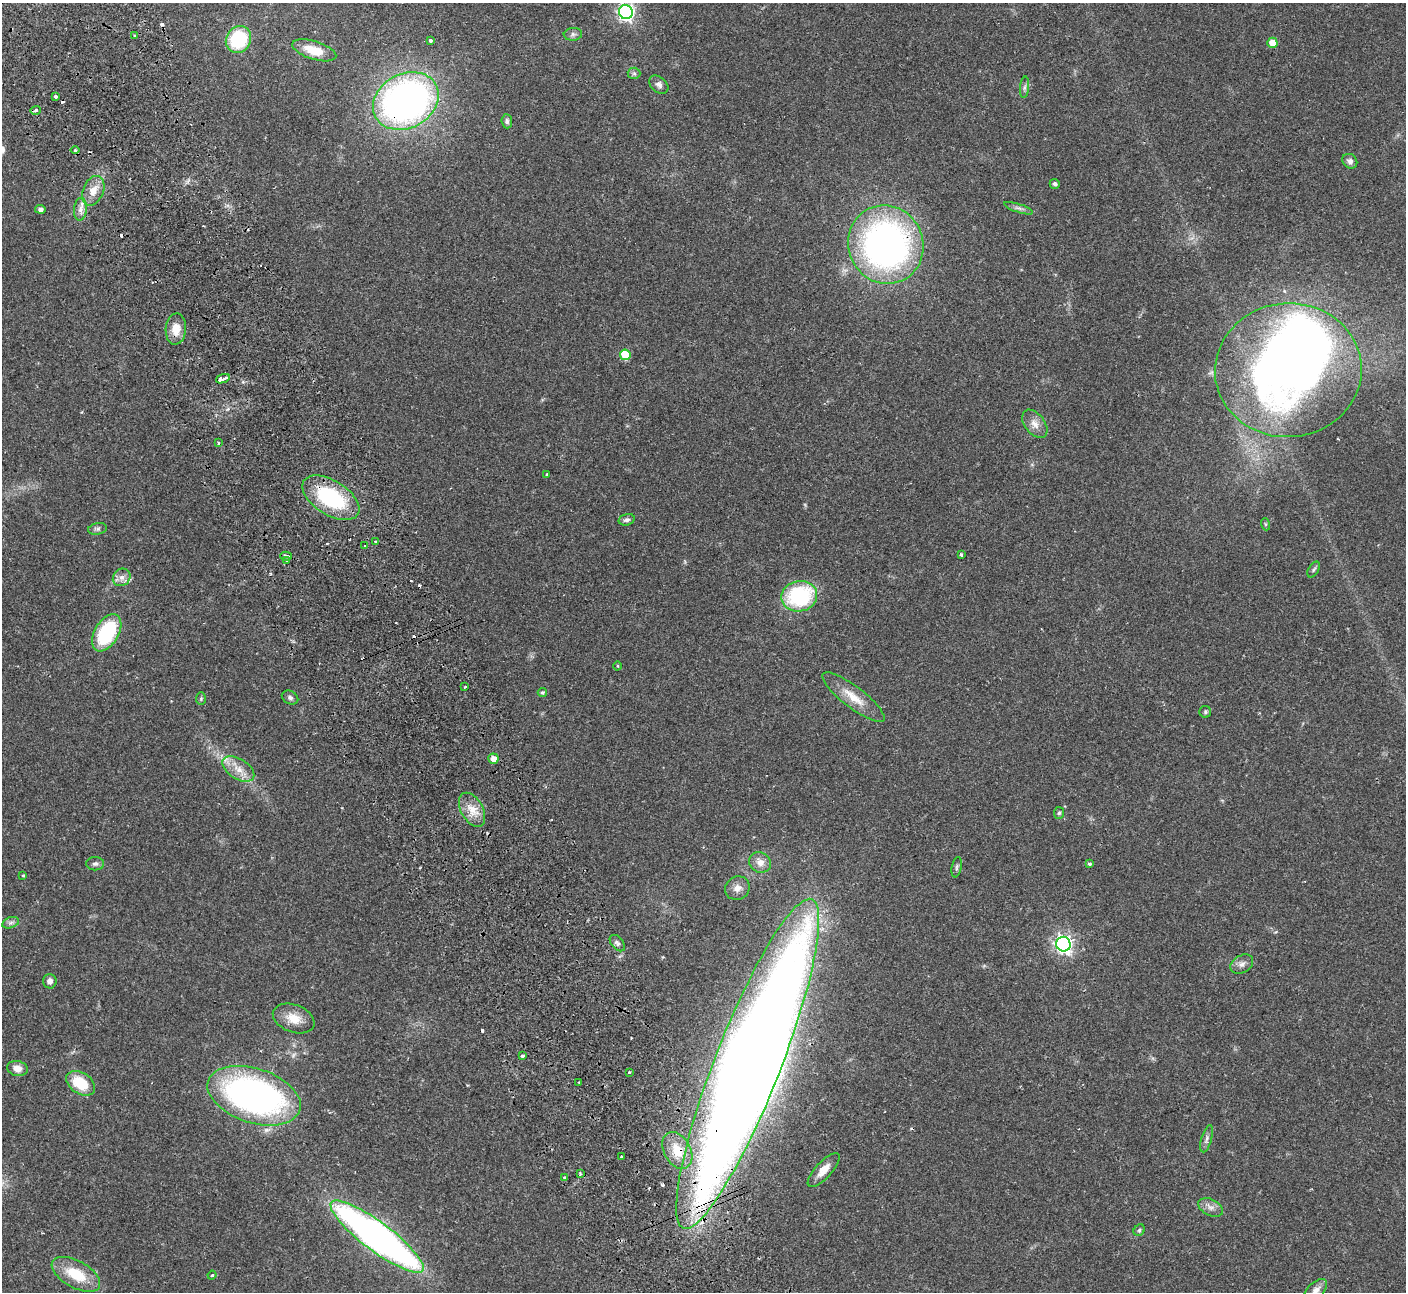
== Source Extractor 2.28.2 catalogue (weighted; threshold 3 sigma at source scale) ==
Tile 11 of 4 x 4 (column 3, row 3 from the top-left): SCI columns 2862-4265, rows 1476-2765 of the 5725 x 5660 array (HDU 1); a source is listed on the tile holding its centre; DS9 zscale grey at full resolution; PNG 1408 x 1294 px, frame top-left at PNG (2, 3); each listed source drawn as its Kron ellipse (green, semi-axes under 4 px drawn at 4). Shown black and unused: <1% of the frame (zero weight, under 2 of 3 exposures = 3% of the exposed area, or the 3 px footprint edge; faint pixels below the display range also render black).
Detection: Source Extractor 2.28.2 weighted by HDU 2 'WHT'; one run over the whole footprint, this tile lists its part. Background 0.103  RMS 0.0083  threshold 0.0371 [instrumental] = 3 sigma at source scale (4.5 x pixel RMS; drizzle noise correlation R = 1.50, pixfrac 1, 0.05/0.05 arcsec/px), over >= 5 px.
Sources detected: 94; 2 inside a brighter object's white glare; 8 cosmic-ray / hot-pixel residue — neither listed nor drawn; the other 84 listed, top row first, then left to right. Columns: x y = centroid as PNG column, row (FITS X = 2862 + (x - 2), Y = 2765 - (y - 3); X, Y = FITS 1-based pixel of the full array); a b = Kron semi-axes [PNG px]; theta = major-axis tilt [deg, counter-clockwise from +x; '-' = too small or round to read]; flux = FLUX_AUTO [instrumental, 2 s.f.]
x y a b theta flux
626 12 7 7 - 280
573 34 9 6 5 2.5
135 36 3 3 - 1.6
238 39 14 12 58 53
430 41 3 3 - 2.5
1272 43 5 5 - 12
314 50 23 9 -17 17
634 73 6 5 - 1.5
659 85 11 7 -42 3.5
1025 87 11 4 85 2.3
56 96 3 3 - 6
406 101 34 27 29 380
35 110 5 3 - 5
507 121 7 5 -84 2
75 150 4 4 - 1.1
1350 161 8 6 -43 3.5
1055 184 5 5 - 1.9
93 191 15 10 67 9.6
1018 208 15 4 -18 2.8
40 209 5 4 - 2.4
80 209 11 6 85 4.2
886 245 40 37 -65 340
176 329 15 10 86 11
625 355 5 5 - 26
1288 370 73 67 4 550
223 379 7 3 18 13
1035 424 16 10 -52 7
218 443 4 3 - 1.2
547 475 4 3 - 9.3
331 498 32 17 -32 69
627 520 8 5 16 2.5
1265 524 6 4 -71 0.92
97 529 9 5 10 2.2
375 541 3 3 - 0.82
365 546 3 3 - 1.1
961 554 3 3 - 2.5
286 556 6 3 -17 8.2
287 560 3 3 - 2.1
1314 570 9 5 59 1.6
122 577 9 8 - 4.4
799 596 18 15 10 80
107 633 20 12 59 62
617 666 4 3 - 0.76
465 687 3 2 - 0.93
542 692 5 4 - 1.2
853 697 38 10 -38 16
290 698 8 6 -27 2.3
201 699 6 5 - 1.1
1205 712 6 6 - 1.4
493 759 5 5 - 7.1
238 769 18 10 -32 11
472 810 18 11 -61 11
1059 813 6 5 - 1.4
760 862 11 10 - 6.9
95 864 9 6 -2 2.4
1089 864 4 3 - 1.1
957 867 10 5 79 1.9
23 875 4 3 - 0.89
737 888 13 11 31 6.3
11 923 9 5 19 2.3
617 943 9 6 -49 2.8
1063 944 7 7 - 350
1242 964 12 8 31 4.4
50 981 7 7 - 3.8
294 1018 21 13 -21 14
523 1056 4 3 - 5.5
748 1064 176 33 69 2400
17 1068 10 7 -10 6.7
629 1072 3 3 - 1.7
81 1083 16 10 -34 25
579 1083 2 2 - 0.96
254 1096 48 27 -18 290
1207 1139 14 5 73 3.1
677 1150 20 13 -61 16
622 1157 3 3 - 4.5
824 1170 21 8 47 9
580 1174 3 3 - 1.4
565 1178 3 3 - 1.3
1211 1207 13 8 -26 4.8
1139 1230 6 5 - 1.4
377 1237 57 14 -37 490
76 1274 26 13 -29 27
212 1275 4 3 - 0.77
1316 1290 14 8 44 5.3
Overlapping masked pixels (flux is a lower limit): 6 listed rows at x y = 406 101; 35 110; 886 245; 331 498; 748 1064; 677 1150
Isophote crosses this tile's border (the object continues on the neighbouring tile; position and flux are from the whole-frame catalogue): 2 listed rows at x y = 626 12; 1316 1290